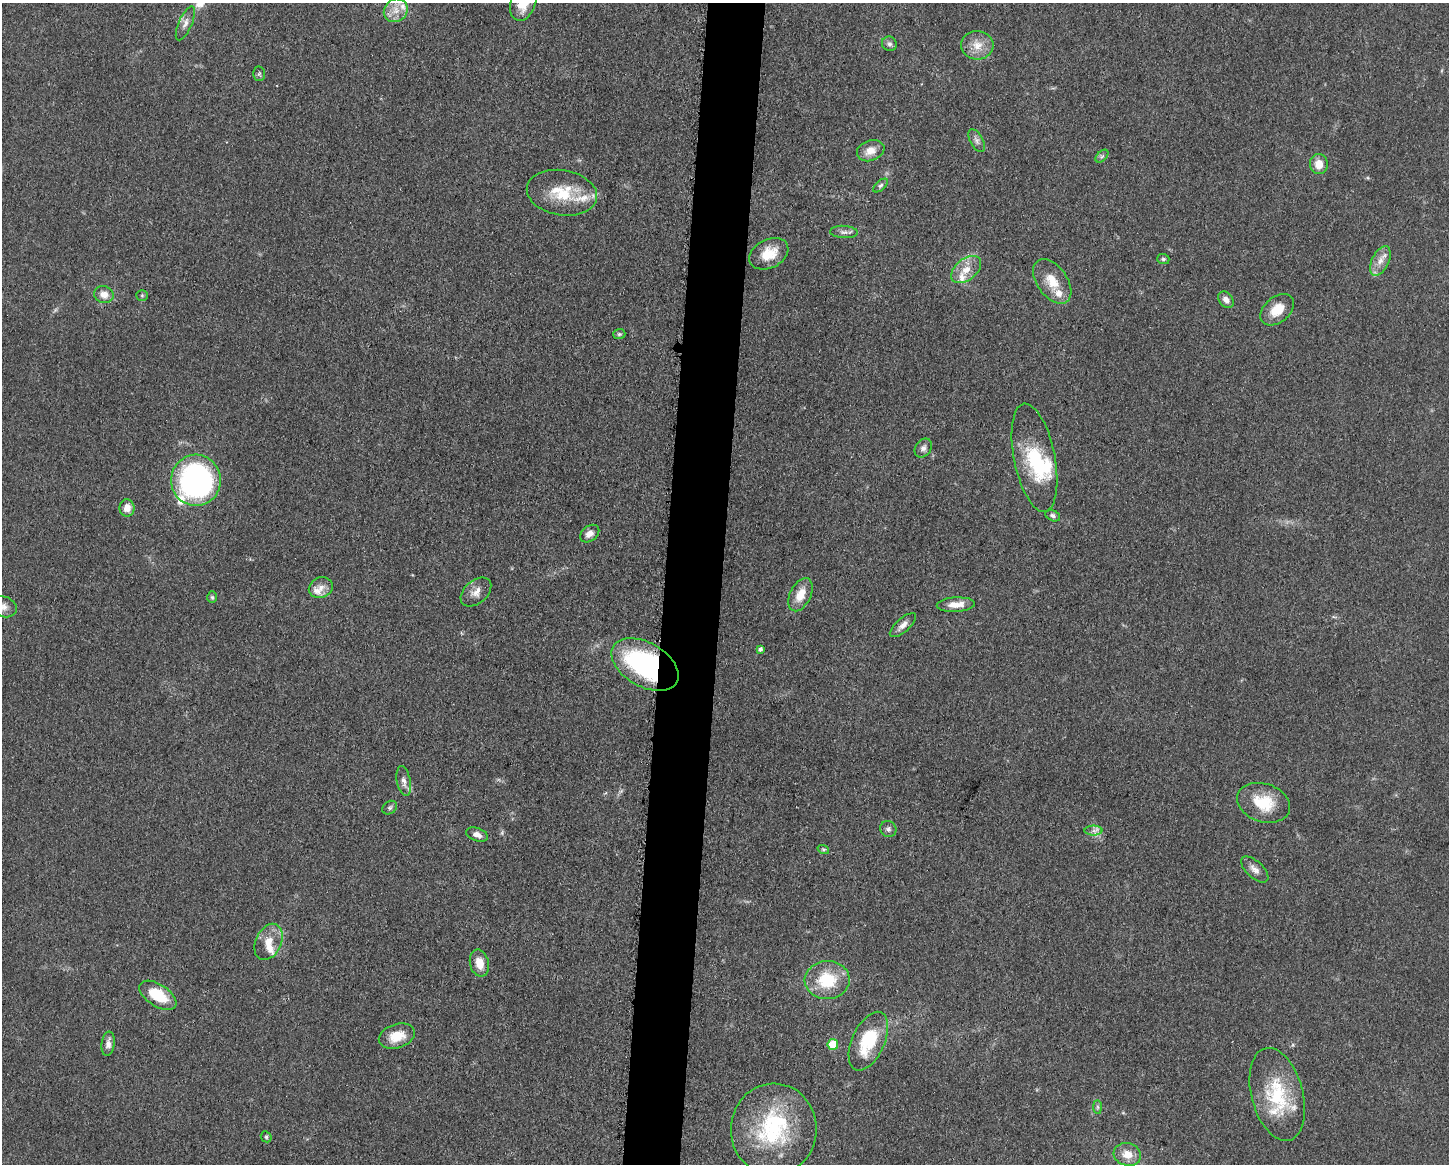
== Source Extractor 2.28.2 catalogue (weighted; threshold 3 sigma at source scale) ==
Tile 5 of 3 x 4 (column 2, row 2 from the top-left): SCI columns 1678-3124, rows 2330-3491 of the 4682 x 4655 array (HDU 1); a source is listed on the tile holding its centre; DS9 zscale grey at full resolution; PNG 1451 x 1166 px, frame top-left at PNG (2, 3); each listed source drawn as its Kron ellipse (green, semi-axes under 4 px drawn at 4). Shown black and unused: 4% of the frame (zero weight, under 3 of 5 exposures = <1% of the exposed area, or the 3 px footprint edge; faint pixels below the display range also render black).
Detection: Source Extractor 2.28.2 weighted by HDU 2 'WHT'; one run over the whole footprint, this tile lists its part. Background 0.0601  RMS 0.0056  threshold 0.0251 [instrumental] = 3 sigma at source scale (4.5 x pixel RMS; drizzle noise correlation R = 1.50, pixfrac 1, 0.05/0.05 arcsec/px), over >= 5 px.
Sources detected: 70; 2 inside a brighter object's white glare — neither listed nor drawn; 9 inside a brighter listed object's ellipse — not listed separately; the other 59 listed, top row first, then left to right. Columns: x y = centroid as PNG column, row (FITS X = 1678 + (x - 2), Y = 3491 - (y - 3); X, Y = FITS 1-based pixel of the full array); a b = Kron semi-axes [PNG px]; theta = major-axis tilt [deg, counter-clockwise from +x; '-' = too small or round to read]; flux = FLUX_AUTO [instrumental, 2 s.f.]
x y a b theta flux
523 3 18 12 68 12
396 10 13 11 40 6.7
185 23 18 6 66 3.4
889 44 8 7 - 1.7
977 45 16 14 -4 7.9
259 74 7 6 - 1
977 141 12 6 -60 2.3
871 151 14 10 20 6.4
1102 156 8 4 44 1.3
1319 164 10 9 - 7
880 185 9 4 41 1.2
562 193 35 22 -9 23
844 232 14 6 -3 2.3
769 254 20 14 27 12
1163 259 6 5 - 1.1
1380 261 16 8 63 5.2
966 269 17 10 39 7.5
1052 281 25 15 -54 12
104 295 10 8 -18 4.9
142 295 5 5 - 0.83
1226 300 9 6 -51 3.2
1277 310 19 12 40 11
619 334 6 5 - 0.92
923 448 10 7 54 2.2
1034 458 55 20 -79 36
196 480 25 25 - 140
127 508 8 7 - 5.3
1053 516 8 5 -27 1.5
590 534 11 7 37 3.5
321 588 12 10 23 4.4
476 592 18 11 41 5.2
800 595 18 10 63 8.9
212 597 6 5 - 0.89
956 605 19 7 3 6
3 607 14 10 -19 4.3
903 625 16 6 41 3.6
760 649 4 3 - 1.4
645 665 37 22 -30 95
404 781 15 7 -79 3.3
1264 803 27 19 -18 19
390 808 8 6 36 1.4
888 829 8 8 - 1.8
1094 831 9 5 0 2
477 835 11 6 -18 3.1
823 849 6 4 -18 0.77
1255 869 17 8 -43 3.8
269 942 19 12 65 8.6
479 963 14 9 -77 6.7
827 980 22 19 2 26
158 995 21 11 -33 19
397 1036 18 12 18 11
868 1041 31 16 66 27
108 1044 12 6 83 3.4
833 1044 5 5 - 18
1277 1094 47 26 -75 36
1098 1107 7 4 -89 1.1
774 1129 46 43 87 59
266 1137 6 5 - 0.95
1127 1154 14 11 -15 7.4
Overlapping masked pixels (flux is a lower limit): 1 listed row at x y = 645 665
Isophote crosses this tile's border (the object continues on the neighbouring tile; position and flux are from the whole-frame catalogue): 2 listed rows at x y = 523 3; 3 607